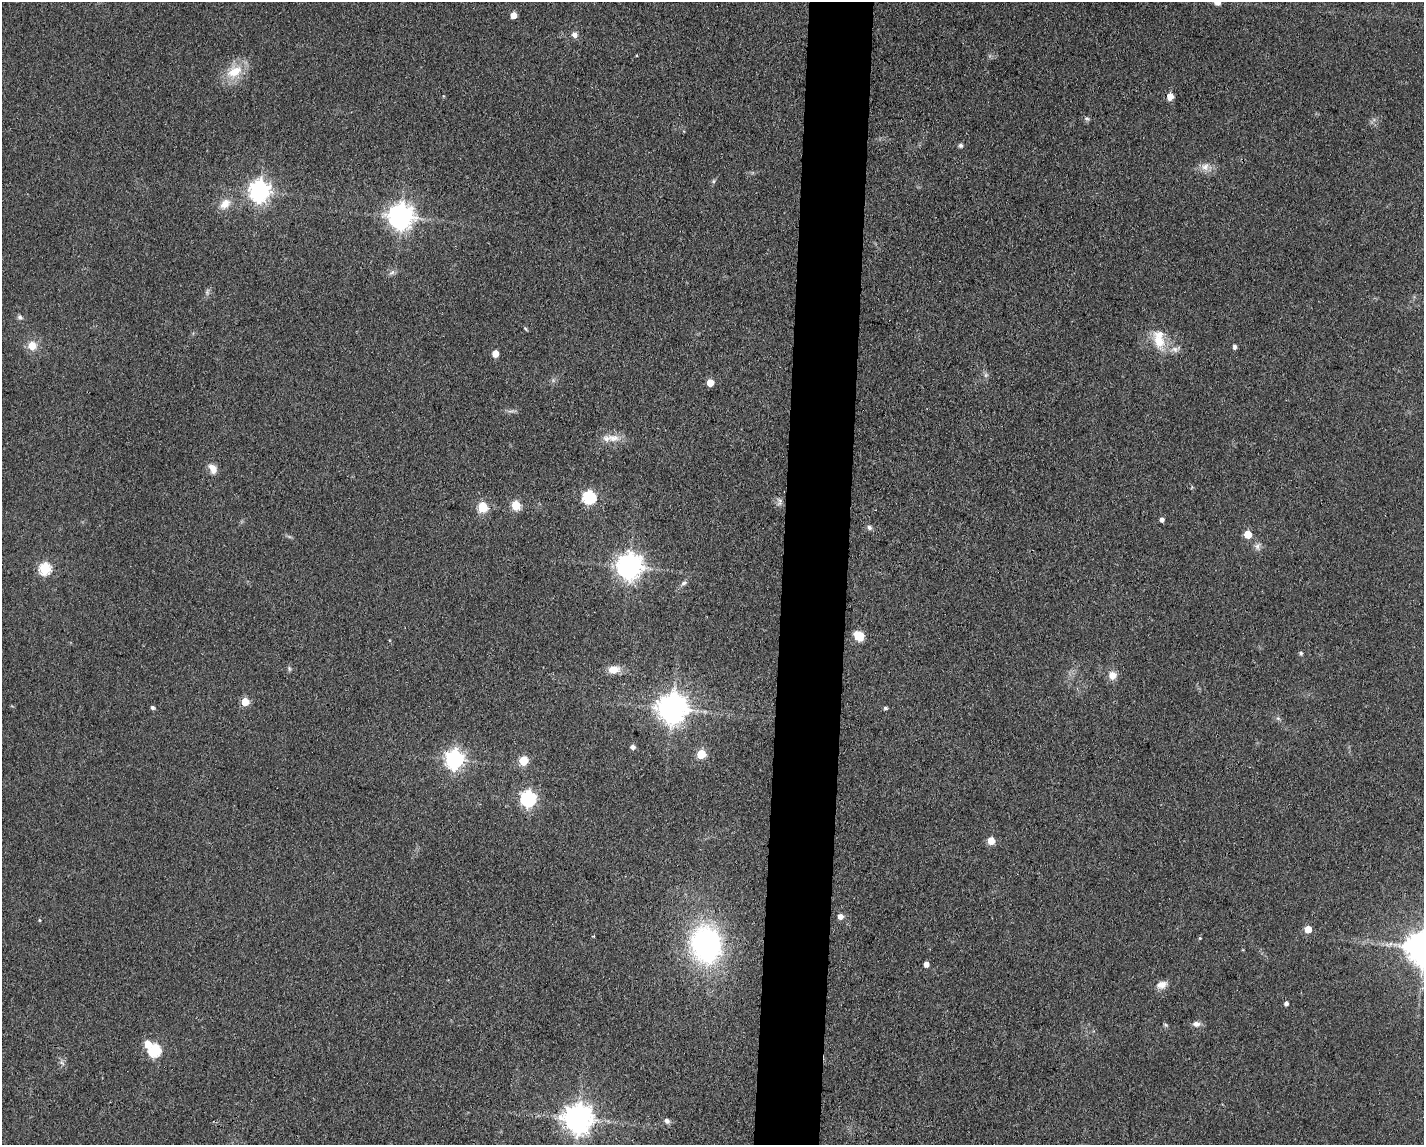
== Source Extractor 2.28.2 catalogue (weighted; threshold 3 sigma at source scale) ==
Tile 5 of 3 x 4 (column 2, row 2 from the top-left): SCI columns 1539-2960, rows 2293-3435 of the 4607 x 4584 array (HDU 1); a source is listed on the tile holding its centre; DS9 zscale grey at full resolution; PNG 1426 x 1147 px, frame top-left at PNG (2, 2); no overlay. Shown black and unused: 5% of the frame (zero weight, under 3 of 4 exposures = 1% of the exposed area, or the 3 px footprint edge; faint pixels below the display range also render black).
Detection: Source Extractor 2.28.2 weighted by HDU 2 'WHT'; one run over the whole footprint, this tile lists its part. Background 0.154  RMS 0.0081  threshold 0.0363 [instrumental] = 3 sigma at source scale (4.5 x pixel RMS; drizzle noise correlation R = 1.50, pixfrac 1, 0.05/0.05 arcsec/px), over >= 5 px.
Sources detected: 66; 1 too faint to see at this stretch — not listed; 2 inside a brighter listed object's ellipse — not listed separately; the other 63 listed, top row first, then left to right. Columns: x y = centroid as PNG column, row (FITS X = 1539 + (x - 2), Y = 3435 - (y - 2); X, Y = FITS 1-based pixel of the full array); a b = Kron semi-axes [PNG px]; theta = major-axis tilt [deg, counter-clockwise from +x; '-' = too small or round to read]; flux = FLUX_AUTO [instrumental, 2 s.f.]
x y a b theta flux
1217 2 5 5 - 6.9
513 15 5 5 - 9.3
574 35 8 7 - 3.1
234 71 24 15 28 19
1170 96 5 5 - 12
1087 119 8 4 -22 1.5
961 145 6 6 - 1.8
1205 167 11 10 - 6
713 181 6 4 89 1.2
260 191 8 7 - 450
225 204 14 10 45 9.2
400 216 8 8 - 770
392 272 8 4 37 2
20 317 7 6 - 2
525 329 6 3 -46 0.98
1159 341 26 13 -65 18
32 346 12 12 - 8.9
1235 346 5 4 - 2.3
495 354 5 5 - 9.8
710 383 5 5 - 13
613 438 19 10 -5 9.3
213 469 13 8 -61 6.3
589 497 6 6 - 110
780 502 12 6 -89 2.8
516 505 5 5 - 33
482 507 6 6 - 40
1162 519 5 4 - 3.1
869 527 7 6 - 2.3
1248 534 5 5 - 18
1257 546 9 6 -77 3.1
629 566 9 8 - 700
45 569 6 6 - 78
684 583 8 5 28 2
859 636 11 9 -34 10
1301 653 5 5 - 1.4
289 669 6 4 73 1.3
614 669 13 9 6 9.2
1112 675 9 8 - 8
245 702 5 5 - 21
152 707 4 4 - 2
672 708 9 9 - 1200
885 708 4 4 - 1.6
1278 718 6 5 - 1.5
633 747 5 5 - 3.1
701 754 5 5 - 31
454 759 7 7 - 360
523 760 5 5 - 27
528 799 7 7 - 190
991 841 5 5 - 15
840 916 6 6 - 4.7
39 920 5 3 - 0.74
1308 929 5 5 - 13
1200 938 4 4 - 0.8
706 944 33 27 -81 160
926 964 4 4 - 5.5
1162 985 13 9 19 6
1286 1003 4 4 - 2.6
1196 1024 9 7 2 3.7
1166 1025 7 4 -32 1.1
148 1044 6 5 - 13
155 1050 6 6 - 85
578 1118 9 8 - 1200
667 1121 8 7 - 2.6
Isophote crosses this tile's border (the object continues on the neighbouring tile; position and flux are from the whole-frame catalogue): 1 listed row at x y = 1217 2